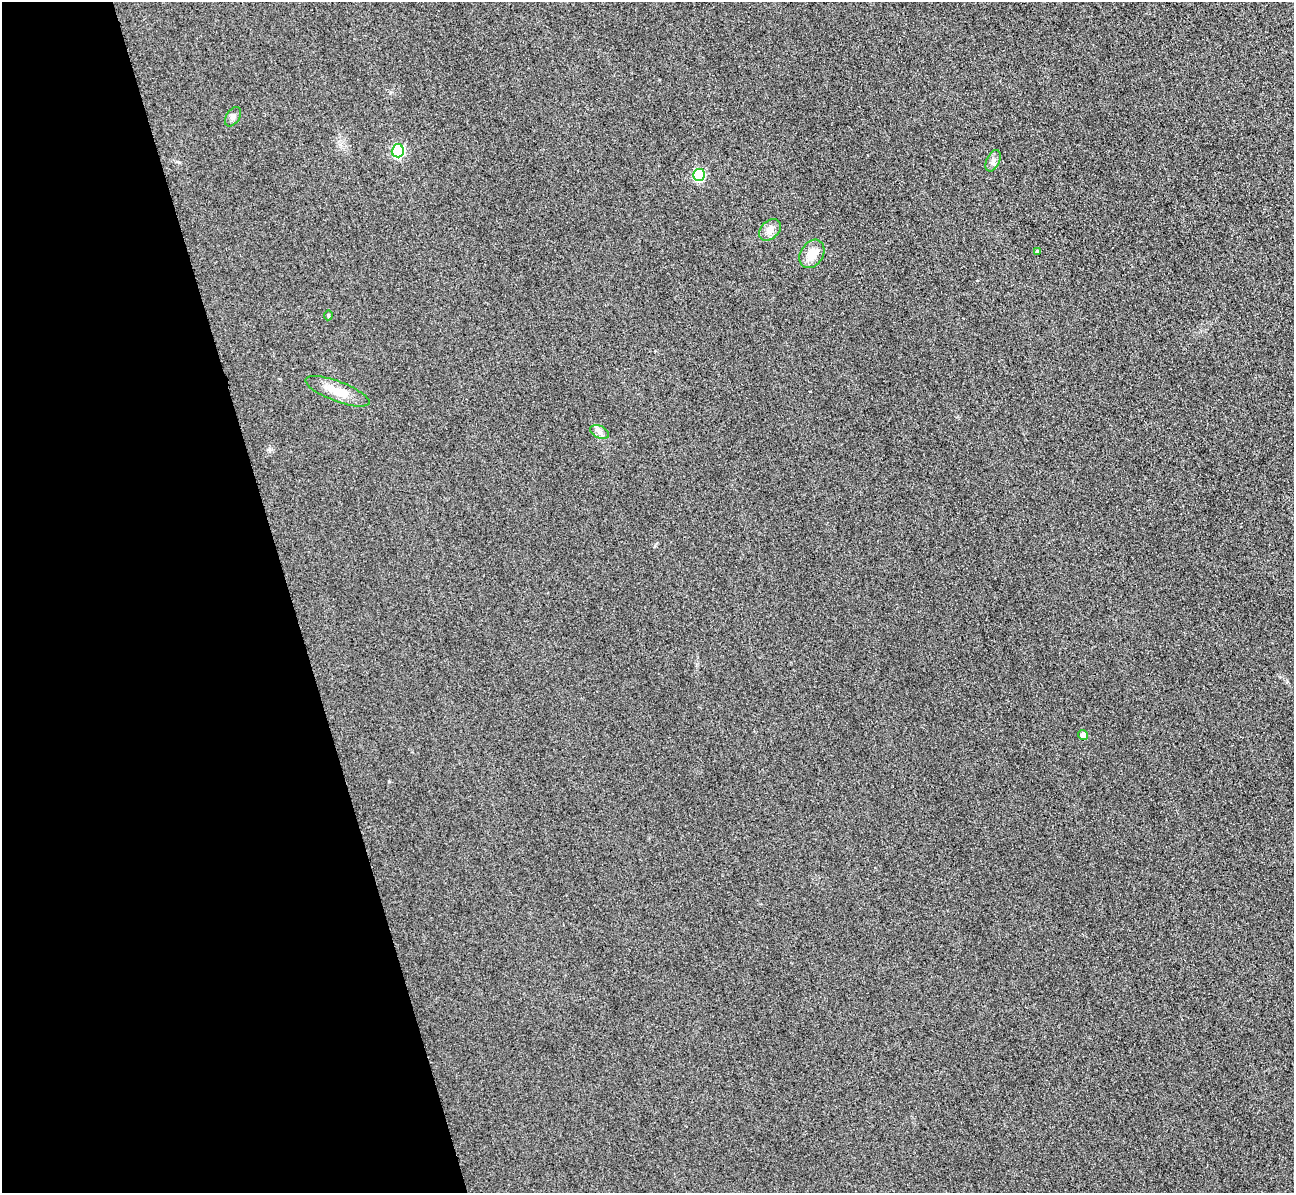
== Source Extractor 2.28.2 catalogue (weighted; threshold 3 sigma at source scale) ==
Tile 5 of 4 x 4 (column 1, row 2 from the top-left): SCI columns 29-1320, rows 2542-3732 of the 5225 x 5207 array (HDU 1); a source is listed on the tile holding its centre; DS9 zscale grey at full resolution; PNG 1296 x 1195 px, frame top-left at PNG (2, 2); each listed source drawn as its Kron ellipse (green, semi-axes under 4 px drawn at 4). Shown black and unused: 22% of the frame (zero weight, under 3 of 4 exposures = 3% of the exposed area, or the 3 px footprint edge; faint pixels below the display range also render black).
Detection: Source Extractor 2.28.2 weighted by HDU 2 'WHT'; one run over the whole footprint, this tile lists its part. Background 0.315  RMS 0.024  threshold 0.108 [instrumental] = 3 sigma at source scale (4.5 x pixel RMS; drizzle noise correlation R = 1.50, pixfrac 1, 0.05/0.05 arcsec/px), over >= 5 px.
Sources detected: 11; all 11 listed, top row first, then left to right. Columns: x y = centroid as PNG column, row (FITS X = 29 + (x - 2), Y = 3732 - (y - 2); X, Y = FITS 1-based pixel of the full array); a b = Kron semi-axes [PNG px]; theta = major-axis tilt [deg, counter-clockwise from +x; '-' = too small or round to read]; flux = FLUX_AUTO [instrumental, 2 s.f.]
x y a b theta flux
233 117 11 6 57 7.5
398 151 6 6 - 280
993 161 11 6 64 9.7
699 175 6 6 - 240
770 230 12 9 44 15
1037 251 4 3 - 6
812 254 15 11 58 36
328 315 5 3 - 2.9
337 391 34 10 -21 41
599 432 10 6 -28 9.2
1083 735 5 4 - 9.7
Unlisted compact peaks at least as high as the median listed source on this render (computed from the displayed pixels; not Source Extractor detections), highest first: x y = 389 781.